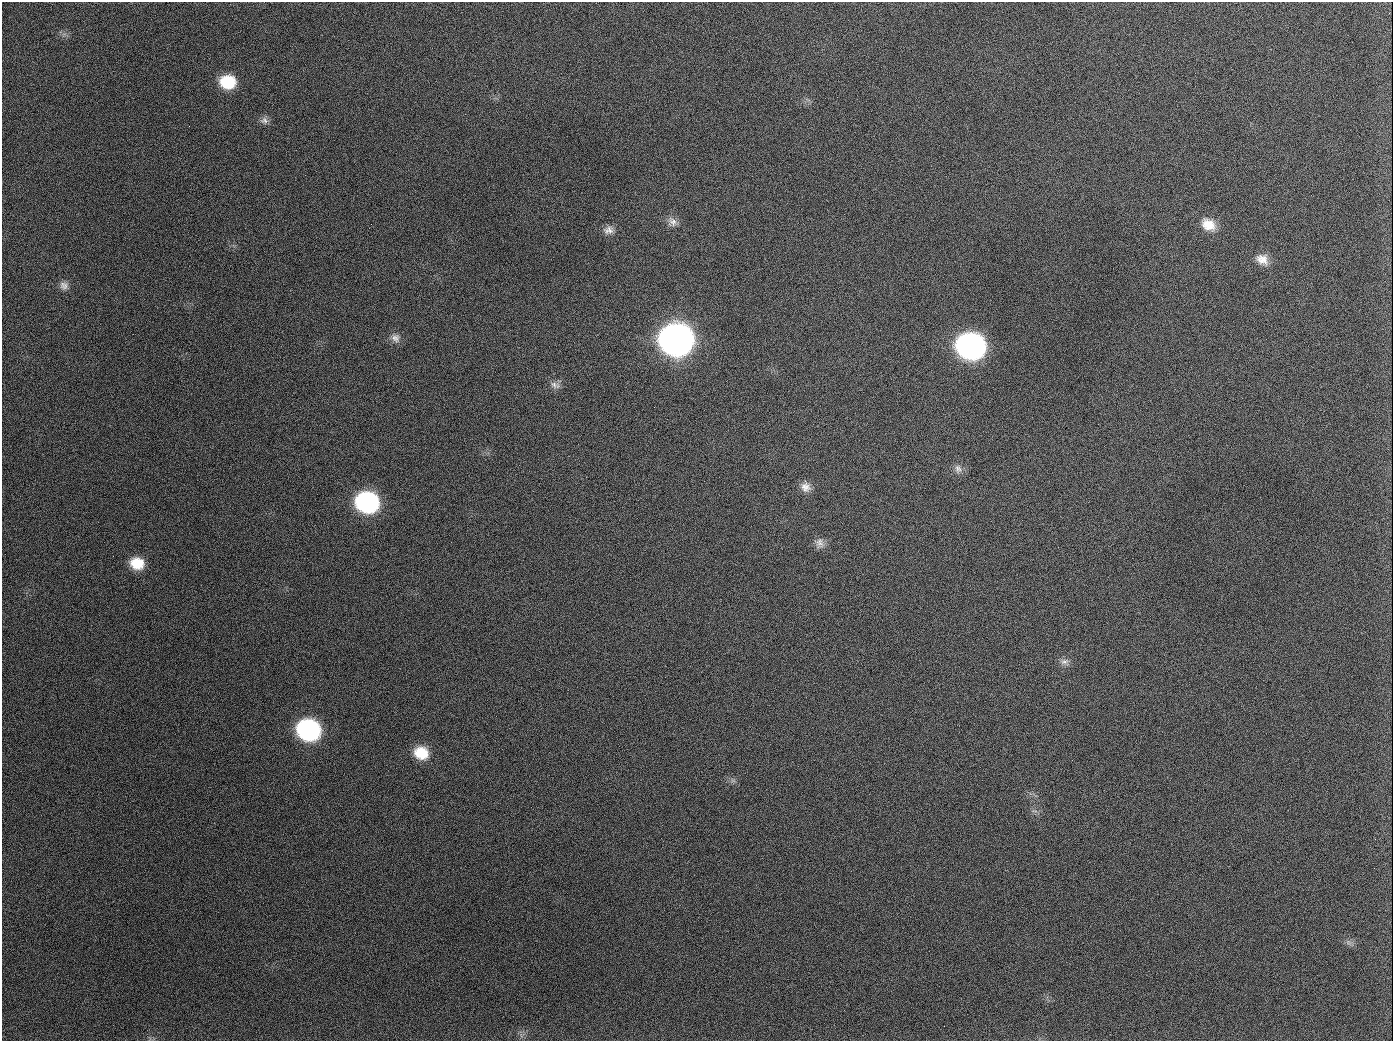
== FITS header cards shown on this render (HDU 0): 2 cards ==
NAXIS1  =                 1391
NAXIS2  =                 1039

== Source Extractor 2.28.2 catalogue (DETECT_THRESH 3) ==
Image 1391 x 1039 px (HDU 0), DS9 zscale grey, 1 PNG px = 1 image px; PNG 1395 x 1043 px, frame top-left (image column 1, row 1039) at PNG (2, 2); no overlay
Background 1520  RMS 70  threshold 209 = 3 sigma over >= 5 px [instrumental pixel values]
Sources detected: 24; all 24 listed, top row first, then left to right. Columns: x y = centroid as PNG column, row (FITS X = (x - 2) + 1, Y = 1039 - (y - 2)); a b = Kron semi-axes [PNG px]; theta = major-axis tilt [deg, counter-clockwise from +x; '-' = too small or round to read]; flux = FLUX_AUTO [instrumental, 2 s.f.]
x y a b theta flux
228 82 15 13 -7 1.8e+05
264 120 11 9 -17 2.3e+04
189 126 2 2 - 7.0e+03
672 222 14 11 -65 3.4e+04
1208 225 18 14 -31 8.4e+04
608 230 14 10 12 3.2e+04
1262 259 17 12 -28 5.6e+04
64 285 11 11 - 2.8e+04
395 338 13 11 -39 3.2e+04
676 340 18 16 -11 5.4e+06
970 346 18 15 -13 2.4e+06
554 384 12 9 -31 2.7e+04
654 407 2 2 - 3.8e+03
958 469 13 9 -75 2.9e+04
806 487 14 12 -36 4.2e+04
367 502 16 14 -13 9.2e+05
820 543 14 11 -74 3.4e+04
137 563 15 12 -16 1.1e+05
1064 662 12 9 -3 2.4e+04
308 730 16 14 -20 9.7e+05
421 753 16 14 -22 1.2e+05
733 781 7 4 -18 1.0e+04
1348 942 7 4 -72 1.1e+04
944 1026 2 2 - 5.2e+03